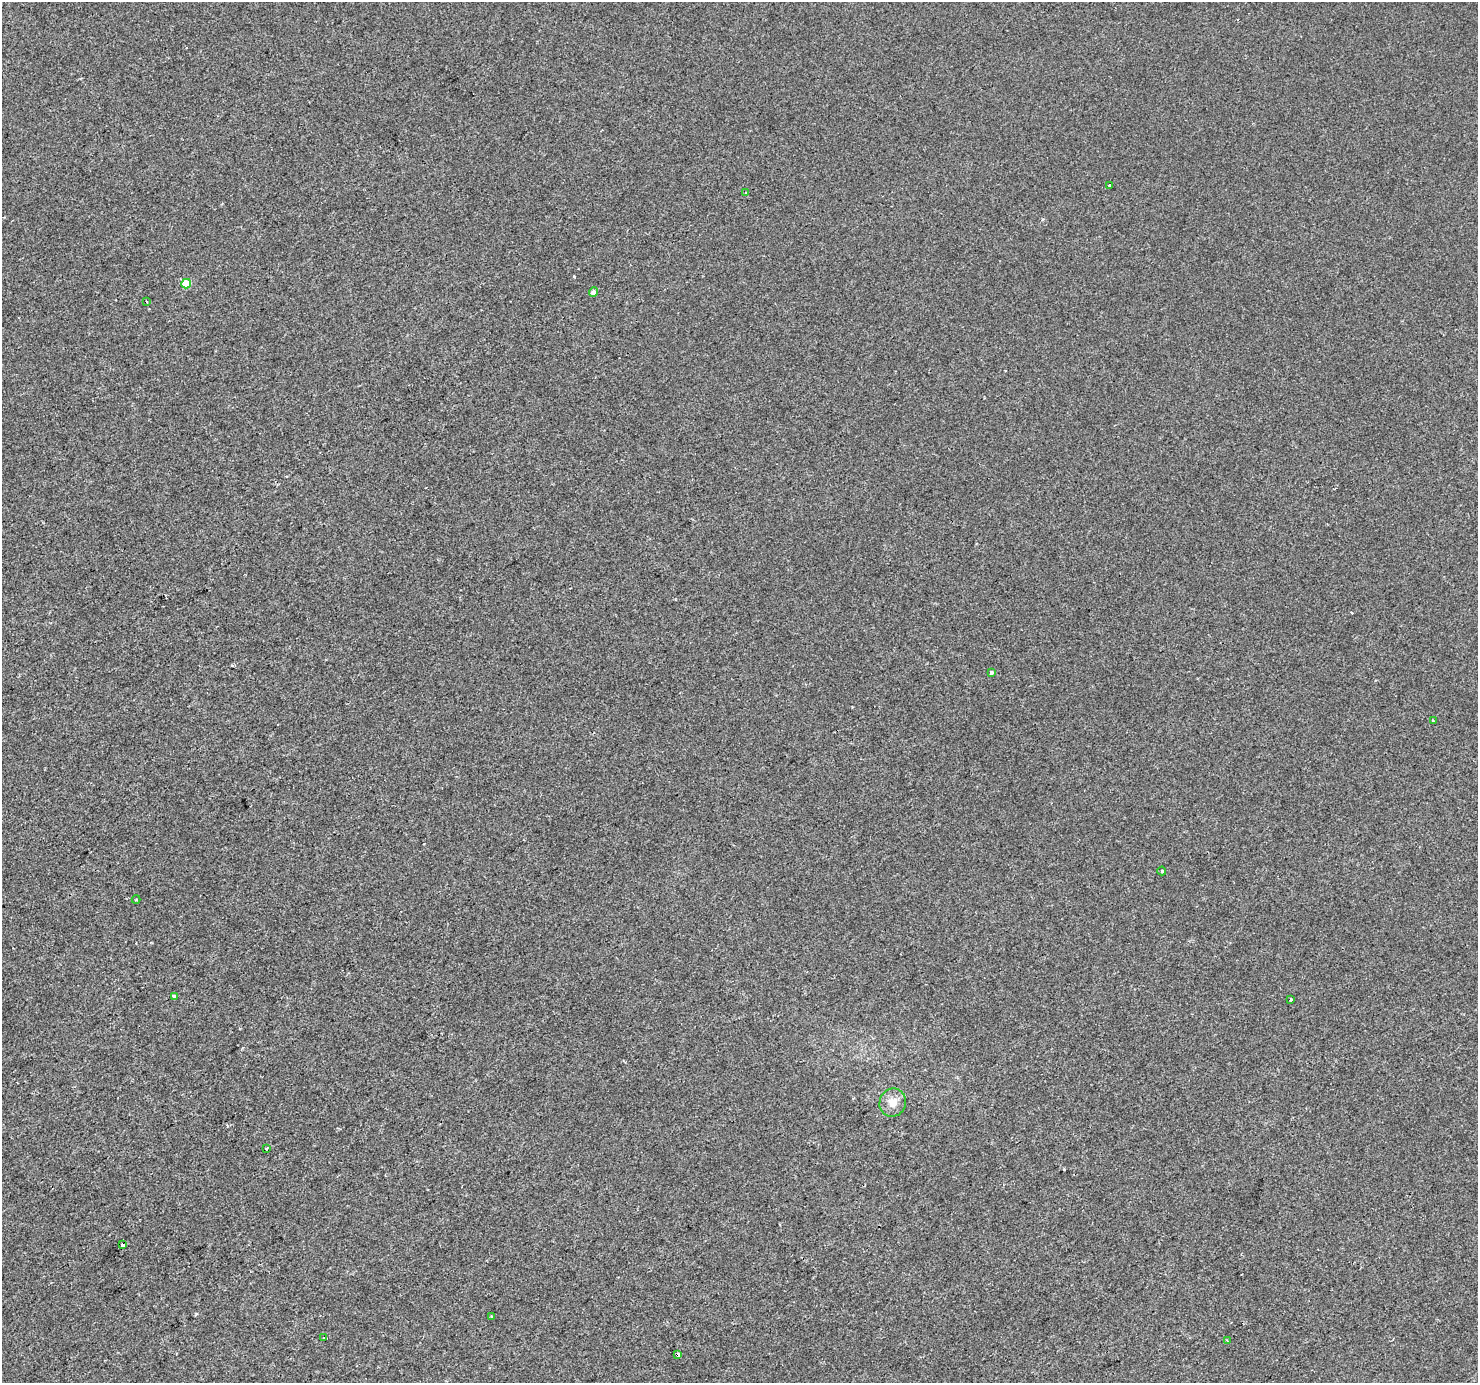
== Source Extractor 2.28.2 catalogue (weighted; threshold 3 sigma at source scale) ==
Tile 7 of 4 x 4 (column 3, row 2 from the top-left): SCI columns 2957-4432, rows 2944-4324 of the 5908 x 5824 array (HDU 1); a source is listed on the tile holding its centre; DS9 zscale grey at full resolution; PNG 1480 x 1385 px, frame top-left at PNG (2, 2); each listed source drawn as its Kron ellipse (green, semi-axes under 4 px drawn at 4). Shown black and unused: <1% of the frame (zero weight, under 2 of 3 exposures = <1% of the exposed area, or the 3 px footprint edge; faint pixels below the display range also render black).
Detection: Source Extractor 2.28.2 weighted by HDU 2 'WHT'; one run over the whole footprint, this tile lists its part. Background -1.21e-04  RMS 0.0042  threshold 0.0188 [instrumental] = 3 sigma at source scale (4.5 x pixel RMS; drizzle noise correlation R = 1.50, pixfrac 1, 0.0396/0.0396 arcsec/px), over >= 5 px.
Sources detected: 22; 4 cosmic-ray / hot-pixel residue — neither listed nor drawn; the other 18 listed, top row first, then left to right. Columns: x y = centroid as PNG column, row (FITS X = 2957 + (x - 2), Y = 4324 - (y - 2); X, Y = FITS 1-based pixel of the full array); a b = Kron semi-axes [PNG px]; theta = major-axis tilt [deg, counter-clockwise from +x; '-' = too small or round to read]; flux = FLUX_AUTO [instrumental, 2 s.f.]
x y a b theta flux
1109 185 3 3 - 0.82
746 193 3 2 - 0.57
186 284 5 4 - 8.2
594 292 5 4 - 2
146 301 3 3 - 1
991 673 4 3 - 2
1433 721 3 2 - 0.54
1162 871 4 4 - 0.51
136 900 4 3 - 0.32
174 996 4 3 - 1.4
1291 1000 3 3 - 0.92
893 1103 14 13 - 4.4
266 1148 3 3 - 1.3
123 1245 3 3 - 9
491 1317 3 2 - 0.72
323 1337 3 2 - 0.66
1227 1341 3 2 - 0.39
677 1355 4 3 - 3.7
Overlapping masked pixels (flux is a lower limit): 2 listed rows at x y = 123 1245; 677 1355